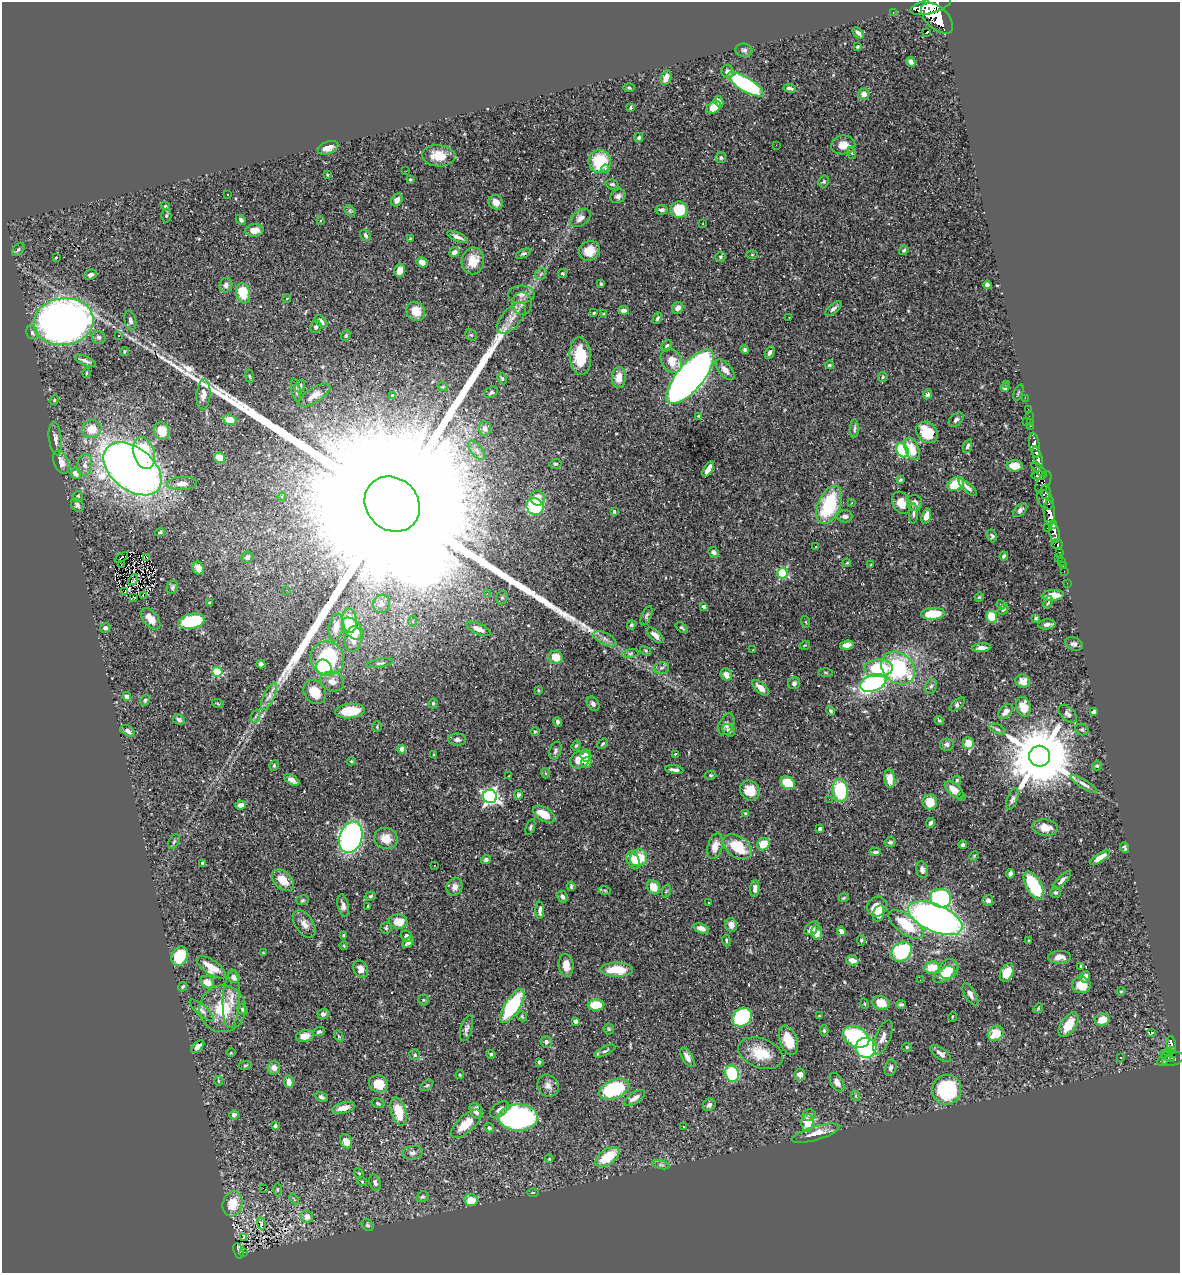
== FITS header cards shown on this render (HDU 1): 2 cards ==
NAXIS1  =                 1178
NAXIS2  =                 1271

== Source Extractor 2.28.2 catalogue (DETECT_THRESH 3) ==
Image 1178 x 1271 px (HDU 1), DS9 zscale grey, 1 PNG px = 1 image px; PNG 1182 x 1275 px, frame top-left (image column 1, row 1271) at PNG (2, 2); each listed source drawn as its Kron ellipse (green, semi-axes under 4 px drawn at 4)
Background 0.827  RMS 0.018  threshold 0.0541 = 3 sigma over >= 5 px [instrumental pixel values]
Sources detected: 520; of the 520, the 500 brightest by FLUX_AUTO listed and drawn (20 fainter detections omitted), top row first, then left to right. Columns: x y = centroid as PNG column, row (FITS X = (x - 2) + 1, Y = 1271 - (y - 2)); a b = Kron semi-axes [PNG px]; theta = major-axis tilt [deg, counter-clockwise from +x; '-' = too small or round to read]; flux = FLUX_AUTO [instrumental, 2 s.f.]
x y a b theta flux
931 6 21 7 16 4800
893 13 3 2 - 17
937 18 19 10 -43 5700
858 33 7 3 -46 3.8
927 33 3 2 - 3.9
857 47 3 3 - 1.5
744 50 8 6 -6 3.4
911 62 5 4 - 4.5
728 72 6 6 - 4.8
666 78 8 5 68 9.8
746 84 20 7 -31 160
629 88 5 3 - 1.3
790 88 6 3 -12 3.4
864 94 5 5 - 8.9
719 101 6 4 -64 4.2
714 107 8 5 39 13
630 108 4 2 - 1.2
639 138 4 4 - 2.1
776 145 2 2 - 17
843 145 12 9 9 14
328 148 11 6 21 8
852 153 6 4 -71 1.3
438 156 16 10 -4 24
721 158 5 5 - 2.6
600 162 11 11 - 61
605 169 4 3 - 2.7
406 171 3 2 - 2.1
327 175 3 2 - 1.1
410 179 4 3 - 1.7
824 181 6 5 - 2.1
612 184 6 5 - 3.2
227 195 3 2 - 1.2
618 196 8 6 28 4.5
397 200 7 5 53 5.1
496 202 7 7 - 8.2
165 206 4 3 - 1.9
662 210 6 5 - 3.4
679 210 8 8 - 43
350 211 6 4 -44 1.6
166 216 7 5 87 2
580 218 11 7 36 7.5
241 220 6 4 -45 2.4
321 220 3 3 - 1.4
703 224 2 2 - 0.99
254 230 9 6 9 9.7
365 235 6 4 -55 2.2
458 237 11 4 -23 5.4
410 238 3 2 - 1.1
18 249 7 5 49 2.3
904 250 5 4 - 2.1
589 251 11 9 32 20
454 252 5 4 - 5.2
523 253 8 4 25 2.4
752 255 5 4 - 1.3
56 257 4 3 - 1.6
721 257 5 5 - 1.9
473 261 13 11 81 22
422 262 6 4 -31 7.3
400 270 6 5 - 8.9
562 273 4 4 - 1.5
541 274 6 5 - 2.5
90 275 6 5 - 4.2
601 284 4 3 - 1.5
226 285 7 6 - 5.1
987 285 4 4 - 2.9
243 293 10 7 -74 37
521 294 13 9 3 7.6
287 299 4 3 - 1.2
522 303 11 10 - 7
678 308 6 5 - 6.3
833 309 10 5 40 4
624 310 5 4 - 5.3
416 311 10 9 - 19
594 313 3 2 - 1
604 314 4 3 - 1.5
789 317 3 2 - 1.4
512 318 19 9 49 12
657 318 6 4 60 2.1
130 321 10 5 -79 4.5
64 322 30 23 7 1000
321 322 7 5 -45 5.7
316 327 6 5 - 3
32 333 7 5 -68 3.1
118 335 3 3 - 1.9
471 335 6 5 - 1.7
346 336 5 4 - 1.7
99 337 7 6 - 2.9
667 346 6 5 - 2.9
745 350 4 4 - 2.4
124 351 4 4 - 1.9
770 352 7 4 64 4
580 356 19 11 -86 41
85 361 11 4 -23 4.7
671 361 13 10 -59 18
830 365 4 4 - 2.3
725 370 12 6 -49 8.2
86 373 5 3 - 1.2
250 376 7 3 -81 1.4
690 377 34 13 50 1200
883 377 5 4 - 1.6
619 378 10 7 85 13
502 379 6 4 -62 1.7
1007 384 3 2 - 1.3
300 386 6 5 - 3.8
443 387 5 3 - 1.1
1005 387 4 4 - 3.7
296 390 12 4 -78 3.3
491 392 7 5 31 3.1
1018 392 8 3 69 1.3
203 394 15 7 85 8.1
928 394 5 4 - 3.1
314 395 18 7 33 9.5
393 396 3 3 - 2.3
1025 398 2 2 - 9.4
54 400 5 4 - 1.3
1028 409 2 2 - 9
699 416 3 2 - 1.2
1029 416 2 2 - 12
230 420 6 5 - 15
956 420 9 5 44 3.6
1026 421 3 2 - 54
1031 422 3 2 - 27
1031 426 3 2 - 22
485 428 7 6 - 8
92 429 9 9 - 22
854 429 9 4 88 2.6
162 431 9 7 -62 20
927 432 12 9 -45 38
55 439 17 6 -83 6.2
1035 445 12 5 -79 1500
967 446 7 4 70 3.2
912 449 12 6 -66 23
477 450 11 5 -50 5.3
902 450 7 5 -55 99
144 453 16 10 -72 65
220 458 6 5 - 16
1038 458 12 4 -74 1300
61 462 12 7 -67 10
555 464 6 4 12 2.2
85 465 11 7 83 7.1
1015 466 8 5 -4 18
132 469 33 21 -39 1100
708 469 8 4 60 11
1039 470 10 4 -41 380
76 473 6 5 - 9.7
1039 475 7 4 1 590
900 480 4 3 - 1.7
1043 482 12 6 60 440
182 483 15 6 3 8.2
956 484 9 6 33 33
968 488 11 4 -43 5.1
1045 492 7 5 89 520
78 496 5 5 - 2.1
282 497 4 4 - 1.5
537 498 8 7 - 14
1045 500 10 7 -56 1100
852 503 3 3 - 1.4
901 503 12 8 -63 17
915 503 8 7 - 6.6
392 504 29 25 -45 310000
77 505 7 5 -53 4
829 505 20 11 67 84
535 506 9 8 - 86
1020 510 9 5 44 3.3
614 511 4 3 - 2.6
913 513 10 4 90 3
1049 513 13 5 -86 2500
845 516 7 6 - 4.2
926 516 8 4 74 9.9
1053 524 4 3 - 490
1047 528 3 2 - 26
160 532 5 3 - 2
1054 533 10 5 -78 1400
992 536 7 5 -63 2.3
1057 544 5 4 - 250
815 546 3 3 - 3.2
714 552 6 4 -45 3.6
1059 552 4 3 - 120
1004 556 5 3 - 2.1
122 557 7 3 36 7500
247 557 6 5 - 2.6
1059 557 2 2 - 9.1
147 558 4 2 - 1
1062 562 3 3 - 36
847 563 4 3 - 1.2
122 565 3 2 - 1
871 565 4 3 - 1.2
1063 565 3 2 - 16
198 568 7 5 -65 6.7
1064 571 2 2 - 9.1
783 573 5 5 - 100
133 580 6 2 53 1.4
1067 583 2 2 - 6.9
172 587 6 5 - 2.4
287 590 2 2 - 3.6
125 592 4 2 - 1.4
487 593 4 4 - 1.3
1053 595 11 5 5 17
143 596 3 2 - 510
134 597 3 2 - 1.5
979 597 4 4 - 1.4
502 598 7 5 69 2.3
209 603 4 3 - 1.3
1048 603 7 3 72 1.6
381 604 9 8 - 5.4
1001 605 5 4 - 1.7
704 607 4 3 - 5.4
1003 610 5 4 - 2.3
933 614 12 6 3 37
647 616 10 4 67 2.6
992 617 6 5 - 39
1036 618 3 3 - 1.6
151 619 12 7 -50 14
191 621 13 7 12 81
350 621 12 7 -84 17
413 621 5 3 - 1.6
806 622 6 3 -72 1.1
1047 624 8 5 6 4.9
631 625 4 4 - 2.1
336 627 14 7 80 13
105 628 5 4 - 4
682 628 7 4 -35 1.9
353 629 13 8 -46 46
478 629 13 5 -24 11
655 635 10 5 -42 6.7
353 639 13 8 81 14
605 639 12 5 -26 6
1074 644 9 6 -22 3.9
805 645 5 3 - 1
847 645 7 4 7 8.9
981 648 9 4 6 6.1
753 650 2 2 - 1.2
646 651 6 3 -32 1.4
630 653 8 4 9 2.5
556 657 7 6 - 20
327 658 17 16 - 94
380 663 14 4 11 3.1
261 664 4 4 - 3.2
324 668 9 7 -49 130
661 668 8 5 16 3.4
878 668 14 9 3 60
898 668 18 14 -41 130
217 672 5 5 - 67
825 672 7 3 -1 1.4
726 675 6 5 - 9.1
332 681 12 10 -17 9.2
1023 681 7 6 - 7.1
794 683 6 6 - 3.4
873 683 14 8 21 230
931 686 7 5 66 3
761 688 10 5 -41 9.4
538 690 4 3 - 1
315 692 13 10 -55 26
127 696 4 4 - 4.9
269 696 15 5 64 3.2
145 700 6 4 63 2.4
433 703 5 4 - 1.4
218 704 6 3 -20 1.3
593 704 7 5 -56 4.5
957 704 9 4 39 3.1
1023 707 10 7 -74 18
350 711 15 7 6 39
830 711 5 4 - 2.3
1006 712 8 5 48 5.9
1093 712 4 3 - 3.5
1068 714 11 6 -43 3.9
256 716 7 4 70 2.1
179 720 6 5 - 3.1
939 720 5 4 - 1.9
557 722 5 4 - 2.5
726 724 11 7 64 5.5
377 727 5 4 - 1.5
997 729 8 4 -26 2.6
1082 729 6 5 - 2.2
729 730 7 5 -50 4.7
128 731 8 5 -33 5.1
535 731 5 3 - 1.1
457 739 9 6 -4 4.7
968 743 6 5 - 17
603 744 6 4 45 2.1
947 744 7 6 - 3.5
576 746 5 4 - 1.8
402 749 4 4 - 13
555 750 9 5 73 3.4
434 754 3 3 - 1.3
675 754 3 3 - 1.3
586 755 6 5 - 8.9
1040 756 10 10 - 13000
580 760 11 8 31 21
351 761 4 4 - 1.4
586 762 5 5 - 9
274 765 5 3 - 1.4
1097 766 5 4 - 1.6
674 770 9 3 -8 4.2
545 773 5 3 - 1.2
711 775 6 4 -2 1.7
509 776 3 2 - 1.1
890 779 9 5 -83 12
292 780 8 4 -32 6
957 780 4 3 - 1.8
787 783 8 6 -29 36
1084 784 15 4 -32 4.4
840 790 11 8 -84 75
954 790 11 6 -40 16
750 791 10 9 - 18
518 795 5 4 - 2.6
490 796 7 6 - 410
962 796 3 2 - 2.4
829 799 2 2 - 2
1012 799 11 5 70 3.8
930 802 7 7 - 22
241 805 5 4 - 7
745 813 3 3 - 0.96
544 814 12 6 -31 21
931 823 5 3 - 3.1
530 827 8 4 71 2.1
1045 828 13 8 -9 15
820 829 4 4 - 5.7
351 837 16 11 72 290
386 838 12 10 -21 18
174 842 8 5 63 2.3
890 842 5 5 - 3
763 844 6 5 - 24
963 845 4 3 - 2.8
715 846 13 7 74 12
737 847 16 10 -35 43
1125 848 5 3 - 2.3
875 852 6 4 4 3.2
974 856 5 4 - 1.4
639 858 9 8 - 32
1100 858 11 4 35 9.4
486 860 5 4 - 2.7
633 860 9 6 -68 11
202 863 3 3 - 2.2
434 865 2 2 - 1.8
922 870 8 5 -78 5.1
1010 874 5 4 - 6.1
283 880 13 8 -42 19
1062 880 12 4 46 4.2
571 886 4 3 - 1.7
1034 886 16 7 -60 72
455 887 9 7 66 7.6
653 887 7 6 - 18
755 889 8 4 85 4.5
605 891 6 3 -20 1.4
666 891 7 4 71 1.3
1055 892 5 5 - 2.2
371 896 5 4 - 1.8
562 897 6 5 - 4.1
844 898 5 4 - 1.4
941 898 10 9 - 200
303 900 6 5 - 2.2
988 900 5 5 - 4.9
708 902 3 2 - 2
343 906 11 5 -77 5.4
368 906 4 2 - 1.3
877 907 10 9 - 19
540 910 8 4 -90 4.3
879 913 8 5 74 12
935 918 29 13 -24 750
398 922 9 7 -9 18
304 924 15 9 -56 8.6
906 924 20 9 -37 48
731 925 7 6 - 7.4
386 928 5 5 - 2
701 928 8 4 -18 7
812 928 8 5 38 6.5
841 931 5 4 - 5.1
817 933 7 5 -83 10
344 935 4 3 - 1.9
407 936 6 5 - 3.5
726 940 6 3 -85 1.6
861 940 5 4 - 1.8
1029 941 3 2 - 1
408 942 6 4 49 5.7
344 946 4 3 - 0.99
902 952 11 9 42 100
263 953 3 2 - 1.1
180 956 10 8 65 38
1059 957 11 6 3 8.8
852 960 6 4 -16 11
566 965 11 7 -84 13
1081 966 4 3 - 1.4
211 967 17 7 -34 22
932 968 8 6 10 24
361 969 9 7 -62 10
949 969 10 9 - 26
616 970 16 7 -1 30
1007 972 10 6 61 20
944 975 12 6 31 16
234 977 6 5 - 5.6
1085 977 6 4 79 8.3
920 980 2 2 - 1.3
207 982 7 5 -30 13
1081 985 9 8 - 21
183 987 5 3 - 1.8
1121 991 4 4 - 1.3
970 994 12 5 -59 6.1
231 999 29 8 87 16
423 1000 5 5 - 1.5
881 1003 8 7 - 21
865 1004 5 3 - 0.99
901 1004 4 3 - 2.1
596 1005 8 5 2 33
512 1006 19 7 57 100
1038 1008 5 4 - 1.5
223 1009 23 23 - 49
202 1010 15 5 -41 4.7
243 1010 6 4 -45 2.2
323 1014 5 5 - 4.5
522 1016 5 4 - 1.6
819 1016 3 2 - 1
742 1017 10 8 38 110
952 1017 5 3 - 0.96
1102 1020 7 6 - 18
575 1021 4 3 - 5.3
1069 1025 14 7 54 27
467 1028 13 5 73 4.8
609 1029 5 5 - 1.7
824 1030 5 4 - 2.1
319 1032 6 4 20 2
1151 1032 3 2 - 880
996 1033 8 7 - 25
305 1036 9 6 10 10
339 1036 6 4 -58 1.5
856 1037 14 10 -26 140
883 1037 18 7 68 8.7
788 1040 15 8 -70 25
546 1042 6 5 - 4.3
1171 1044 8 4 -86 220
198 1047 8 4 44 6.4
907 1047 4 4 - 1.8
866 1048 10 10 - 170
1172 1050 3 3 - 160
605 1051 11 4 26 3.1
231 1053 4 3 - 1
761 1053 23 14 -20 34
940 1053 12 5 -36 5.7
1169 1053 4 4 - 69
491 1054 4 4 - 2.1
415 1055 5 5 - 2.9
1167 1056 8 3 -34 290
687 1057 11 5 -60 7.3
1120 1058 3 2 - 1.5
1164 1059 9 5 44 330
1173 1059 11 6 18 480
539 1062 4 3 - 1.9
245 1065 7 3 9 1.5
274 1068 6 6 - 7.7
891 1068 8 5 77 4
732 1074 8 6 -72 82
800 1074 6 5 - 6.6
460 1075 4 4 - 1.2
218 1081 5 2 - 1.3
289 1082 6 5 - 7.1
837 1082 10 6 -59 9
378 1084 10 8 -20 18
427 1085 7 4 37 2
548 1086 11 10 - 7.6
614 1089 16 9 22 110
947 1090 15 14 - 98
856 1096 5 3 - 1.2
321 1097 7 4 -28 2.7
634 1098 12 5 33 8
378 1103 7 4 -18 2.1
709 1105 7 5 45 3.6
343 1108 12 5 14 12
500 1110 11 6 37 6.2
476 1111 8 6 -60 10
399 1112 14 7 -74 33
234 1115 5 4 - 4.3
809 1115 6 6 - 3
518 1117 20 13 -1 300
807 1123 9 6 89 25
466 1124 19 8 43 26
275 1126 3 3 - 3.4
683 1127 3 3 - 1.4
489 1128 5 4 - 2.2
816 1133 24 7 17 15
346 1141 7 5 -60 9.8
412 1153 10 6 9 4.8
607 1157 14 7 36 41
549 1159 4 3 - 1.7
661 1165 9 3 -13 2.1
359 1173 5 4 - 1.4
362 1181 5 3 - 1
375 1182 8 5 -70 2.8
263 1188 3 2 - 4.4
277 1190 7 3 90 1.4
533 1193 5 3 - 1.1
422 1197 6 5 - 2
294 1199 6 3 -47 1.4
471 1200 7 6 - 18
233 1204 13 10 74 25
307 1217 6 6 - 9.6
261 1224 6 2 -75 0.96
368 1225 7 5 -45 2.1
243 1237 3 3 - 4.2
238 1251 8 4 -73 120
244 1252 2 2 - 9.2
At the frame edge (FLAGS 8, measured only in part): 1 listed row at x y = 931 6
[20 fainter detections neither listed nor drawn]